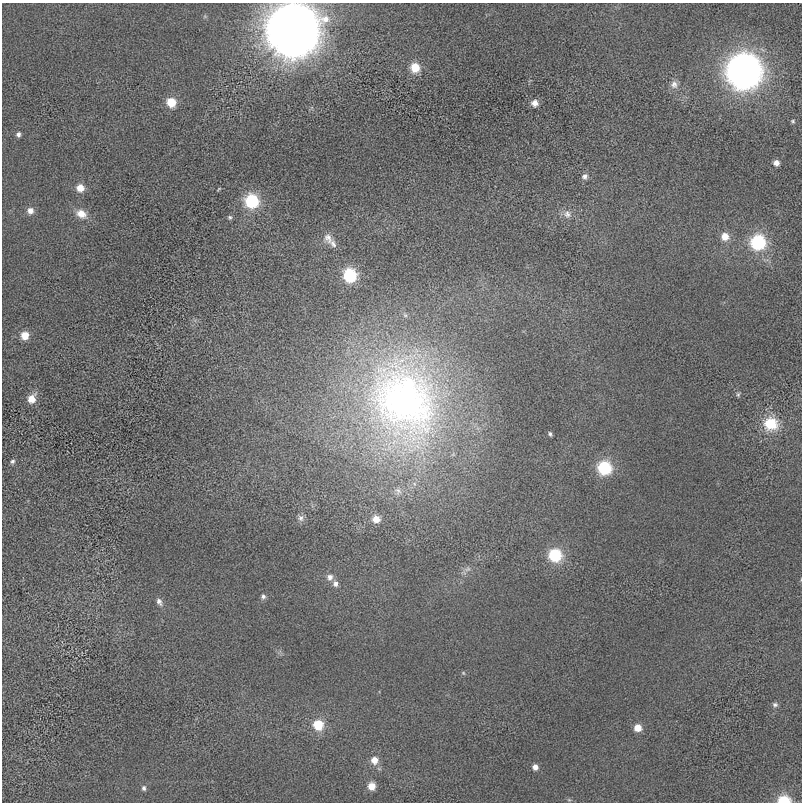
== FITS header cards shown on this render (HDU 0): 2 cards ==
NAXIS1  =                  800 / length of data axis 1
NAXIS2  =                  800 / length of data axis 2

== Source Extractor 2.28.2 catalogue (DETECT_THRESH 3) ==
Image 800 x 800 px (HDU 0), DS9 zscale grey, 1 PNG px = 1 image px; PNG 804 x 804 px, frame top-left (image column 1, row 800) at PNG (2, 3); no overlay
Background 4.01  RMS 630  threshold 1880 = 3 sigma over >= 5 px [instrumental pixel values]
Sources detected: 49; all 49 listed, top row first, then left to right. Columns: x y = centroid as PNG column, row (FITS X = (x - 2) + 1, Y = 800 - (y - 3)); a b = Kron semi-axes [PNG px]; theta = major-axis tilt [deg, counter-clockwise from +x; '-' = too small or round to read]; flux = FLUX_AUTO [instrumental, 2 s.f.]
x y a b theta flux
293 30 20 19 - 2.1e+08
415 67 9 8 - 8.9e+05
744 71 15 15 - 5.0e+07
674 84 11 9 -83 2.6e+05
171 102 9 8 - 8.4e+05
535 103 7 7 - 2.7e+05
793 121 5 4 - 5.9e+04
18 134 5 5 - 1.1e+05
776 163 5 5 - 2.1e+05
585 176 8 8 - 1.7e+05
80 188 8 8 - 4.7e+05
252 201 9 9 - 3.2e+06
30 211 8 8 - 2.6e+05
81 214 15 10 -27 4.7e+05
567 214 12 10 -52 2.8e+05
230 217 6 5 - 7.7e+04
725 236 9 9 - 4.8e+05
328 238 15 10 -58 3.4e+05
758 242 10 9 - 4.2e+06
333 244 12 8 -60 2.2e+05
350 275 9 8 - 3.2e+06
25 335 7 7 - 5.9e+05
408 384 34 21 62 3.1e+06
738 394 6 5 - 7.0e+04
32 399 10 8 61 5.3e+05
404 401 118 89 -55 2.5e+07
771 424 17 15 -9 1.3e+06
550 434 5 4 - 7.6e+04
12 461 6 5 - 9.7e+04
604 468 9 8 - 3.1e+06
398 491 11 9 -42 2.3e+05
301 518 10 8 -79 1.7e+05
376 519 7 7 - 4.6e+05
555 555 9 8 - 2.7e+06
468 569 9 6 26 1.5e+05
330 577 9 8 - 2.2e+05
335 584 8 7 - 1.7e+05
263 596 6 6 - 1.2e+05
159 602 11 6 -60 1.8e+05
463 673 5 5 - 5.3e+04
775 705 7 6 - 1.1e+05
318 725 9 9 - 1.2e+06
638 728 7 7 - 4.7e+05
374 760 9 8 - 3.9e+05
535 767 7 6 - 2.1e+05
371 786 7 7 - 4.5e+05
144 788 7 6 - 9.8e+04
569 800 6 4 -18 5.2e+04
784 800 8 5 1 1.8e+06
At the frame edge (FLAGS 8, measured only in part): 2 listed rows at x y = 293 30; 784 800